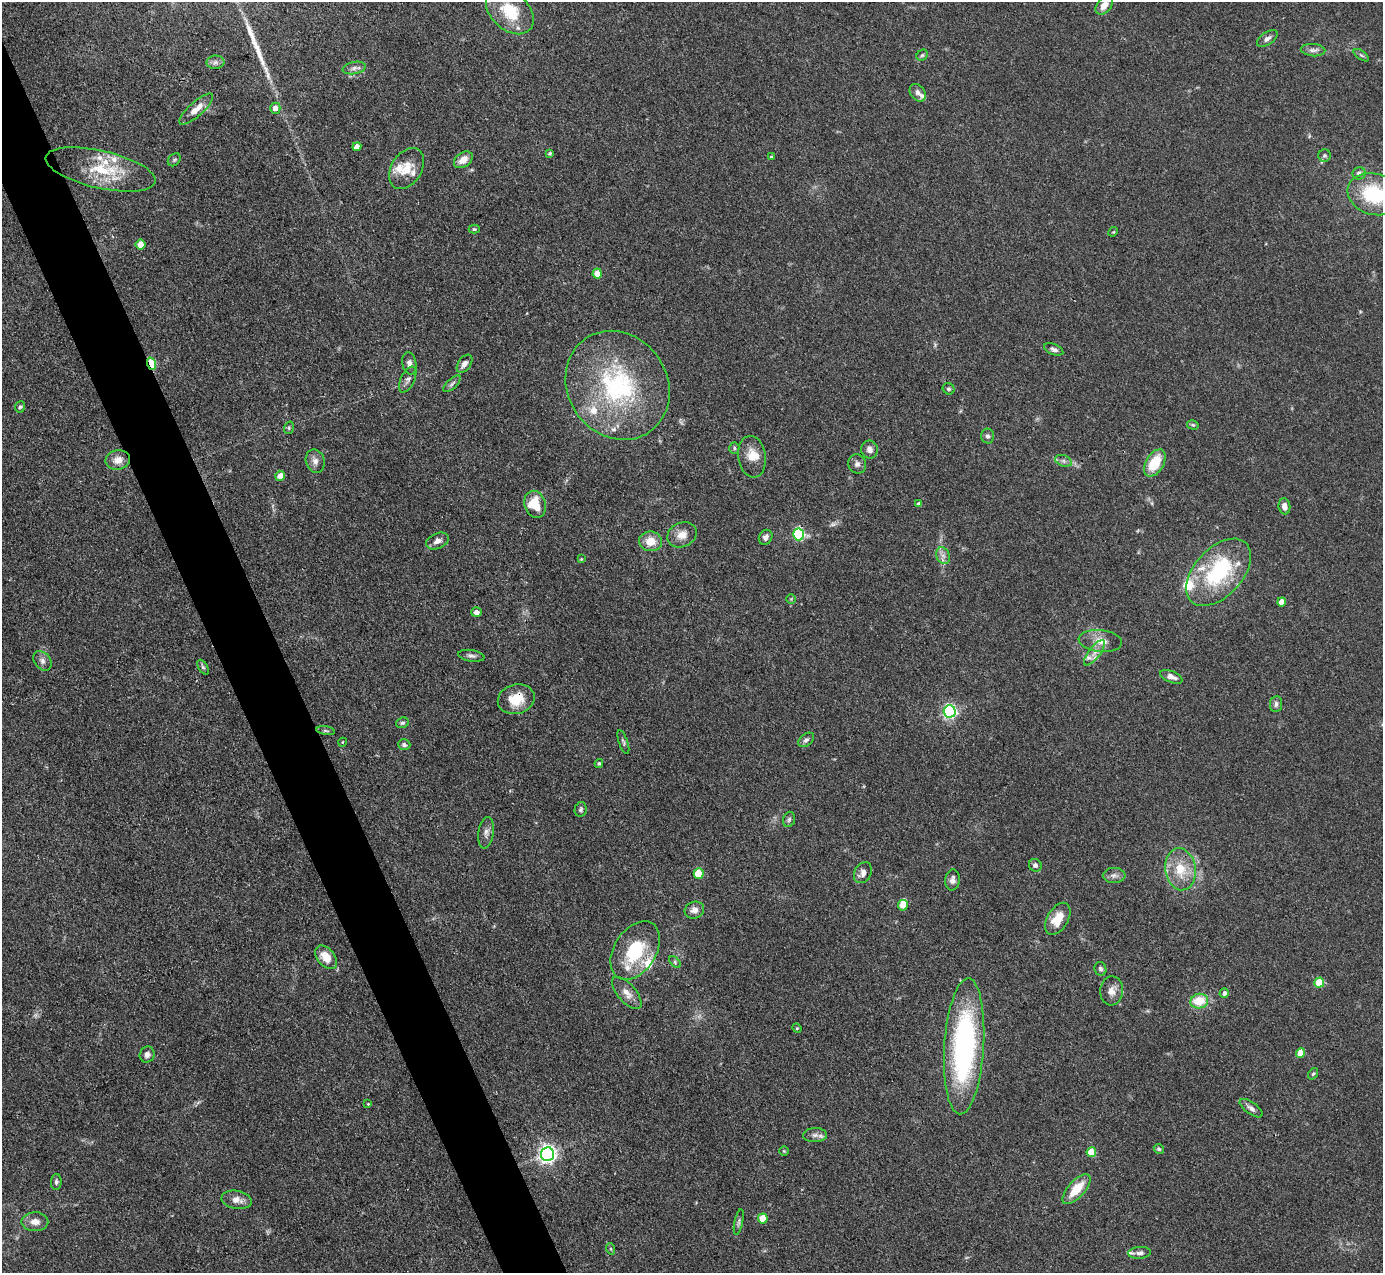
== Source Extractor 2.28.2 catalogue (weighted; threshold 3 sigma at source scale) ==
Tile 11 of 4 x 4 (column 3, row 3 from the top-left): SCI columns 2764-4144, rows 1551-2821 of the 5527 x 5514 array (HDU 1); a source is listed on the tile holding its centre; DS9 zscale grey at full resolution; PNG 1385 x 1275 px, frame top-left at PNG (2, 2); each listed source drawn as its Kron ellipse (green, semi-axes under 4 px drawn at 4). Shown black and unused: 4% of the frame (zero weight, under 3 of 4 exposures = <1% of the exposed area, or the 3 px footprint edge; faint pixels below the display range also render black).
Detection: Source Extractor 2.28.2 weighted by HDU 2 'WHT'; one run over the whole footprint, this tile lists its part. Background 0.0867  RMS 0.0058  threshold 0.0263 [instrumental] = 3 sigma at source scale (4.5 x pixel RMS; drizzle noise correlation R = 1.50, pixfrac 1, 0.05/0.05 arcsec/px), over >= 5 px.
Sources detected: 137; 1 too faint to see at this stretch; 1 long thin detection or spike segment (spike, bleed or trail) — neither listed nor drawn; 18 inside a brighter listed object's ellipse — not listed separately; the other 117 listed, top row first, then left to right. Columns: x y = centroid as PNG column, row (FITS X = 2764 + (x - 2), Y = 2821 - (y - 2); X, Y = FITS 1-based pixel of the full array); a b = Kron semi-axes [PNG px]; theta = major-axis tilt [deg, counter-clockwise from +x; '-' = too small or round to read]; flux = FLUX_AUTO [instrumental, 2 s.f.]
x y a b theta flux
1104 5 11 7 50 5.4
510 11 27 18 -43 23
1267 39 12 6 34 2.5
1313 50 12 6 -4 2.3
922 55 6 5 - 0.98
1361 55 9 4 -35 1.1
215 62 9 6 2 2.1
354 68 12 6 11 2.4
918 93 10 7 -52 2.8
275 108 5 5 - 4.3
196 109 22 7 42 6.9
357 147 4 4 - 4.3
550 153 4 3 - 0.9
1324 155 6 6 - 1.2
771 157 4 4 - 0.69
174 160 7 5 45 1.1
463 160 10 7 35 5.7
101 169 56 18 -13 29
407 169 22 15 58 11
1359 173 6 6 - 2
1374 194 27 20 -18 37
474 229 5 4 - 0.85
1113 232 5 4 - 0.59
140 244 5 5 - 8
597 273 5 4 - 9
1054 349 10 5 -23 2
409 363 11 7 -79 2.5
151 364 6 4 -72 33
464 364 10 6 54 3.1
408 380 14 7 64 2.5
452 384 11 5 43 1.7
618 385 57 50 -56 93
949 389 6 5 - 1.2
20 407 5 5 - 0.93
1193 425 6 4 -15 0.95
289 428 6 5 - 0.99
988 436 7 6 - 1.6
734 448 5 5 - 0.92
870 450 9 8 - 2.8
752 457 21 14 -82 9
118 460 12 9 12 6.2
315 461 12 9 -72 3.5
1063 461 9 5 -20 2
1155 463 15 9 59 17
857 464 10 9 - 2.5
280 476 5 5 - 4.9
535 504 14 10 -71 15
919 504 4 4 - 1.8
1284 506 8 6 -83 3.3
799 534 6 5 - 64
682 535 15 12 25 6.5
766 537 8 6 58 2.4
437 541 12 7 24 3.1
650 541 11 10 - 8.9
943 556 9 6 -68 2.5
581 559 3 3 - 0.51
1218 572 40 24 47 55
791 599 4 4 - 0.61
1282 602 4 4 - 5.9
476 612 5 5 - 2.5
1100 641 22 11 -6 7.5
1094 653 15 5 52 4
471 656 13 5 -9 2.1
42 661 11 8 -52 2.7
203 667 8 4 -59 1.2
1171 677 12 5 -21 3.4
516 699 19 14 16 13
1276 704 8 6 83 1.9
950 711 6 6 - 130
402 723 6 5 - 1.3
326 731 9 3 -9 0.97
806 740 9 5 37 1.8
343 742 4 3 - 0.44
623 742 12 4 -71 1.3
404 745 6 5 - 1.4
599 763 4 3 - 0.81
581 809 7 6 - 1.3
789 819 8 5 73 1.3
486 833 16 7 82 3.2
1035 865 6 6 - 2.2
1180 869 21 15 -82 16
863 873 11 8 60 3.8
699 874 5 5 - 19
1114 875 11 7 0 2.6
953 880 10 7 84 2.7
903 905 5 5 - 7.3
694 910 10 8 18 3.6
1058 919 17 10 59 11
635 951 32 21 58 32
326 957 14 8 -48 8.5
675 962 7 4 -47 1
1100 969 7 5 -71 1.5
1319 983 5 5 - 22
1112 991 14 11 83 5.1
627 993 20 9 -49 5.6
1224 993 5 4 - 2
1199 1001 9 7 8 15
797 1028 5 4 - 0.68
964 1046 68 20 86 130
1301 1053 5 4 - 13
147 1054 8 7 - 2.5
1313 1074 6 4 52 0.87
368 1104 4 4 - 0.5
1251 1108 13 6 -36 2.5
815 1135 12 7 1 2.8
1159 1149 5 4 - 1.1
784 1151 4 4 - 0.66
1091 1152 5 5 - 13
547 1154 7 6 - 270
56 1182 8 5 88 1.4
1076 1189 19 8 48 14
236 1200 15 9 -11 5.1
763 1218 5 5 - 11
35 1222 13 9 0 5.1
739 1222 13 4 79 1.4
611 1249 6 3 -71 0.78
1140 1253 11 6 3 2.1
Overlapping masked pixels (flux is a lower limit): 3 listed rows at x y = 151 364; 799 534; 516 699
Isophote crosses this tile's border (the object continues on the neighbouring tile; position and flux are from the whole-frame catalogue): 2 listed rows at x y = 1104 5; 1374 194